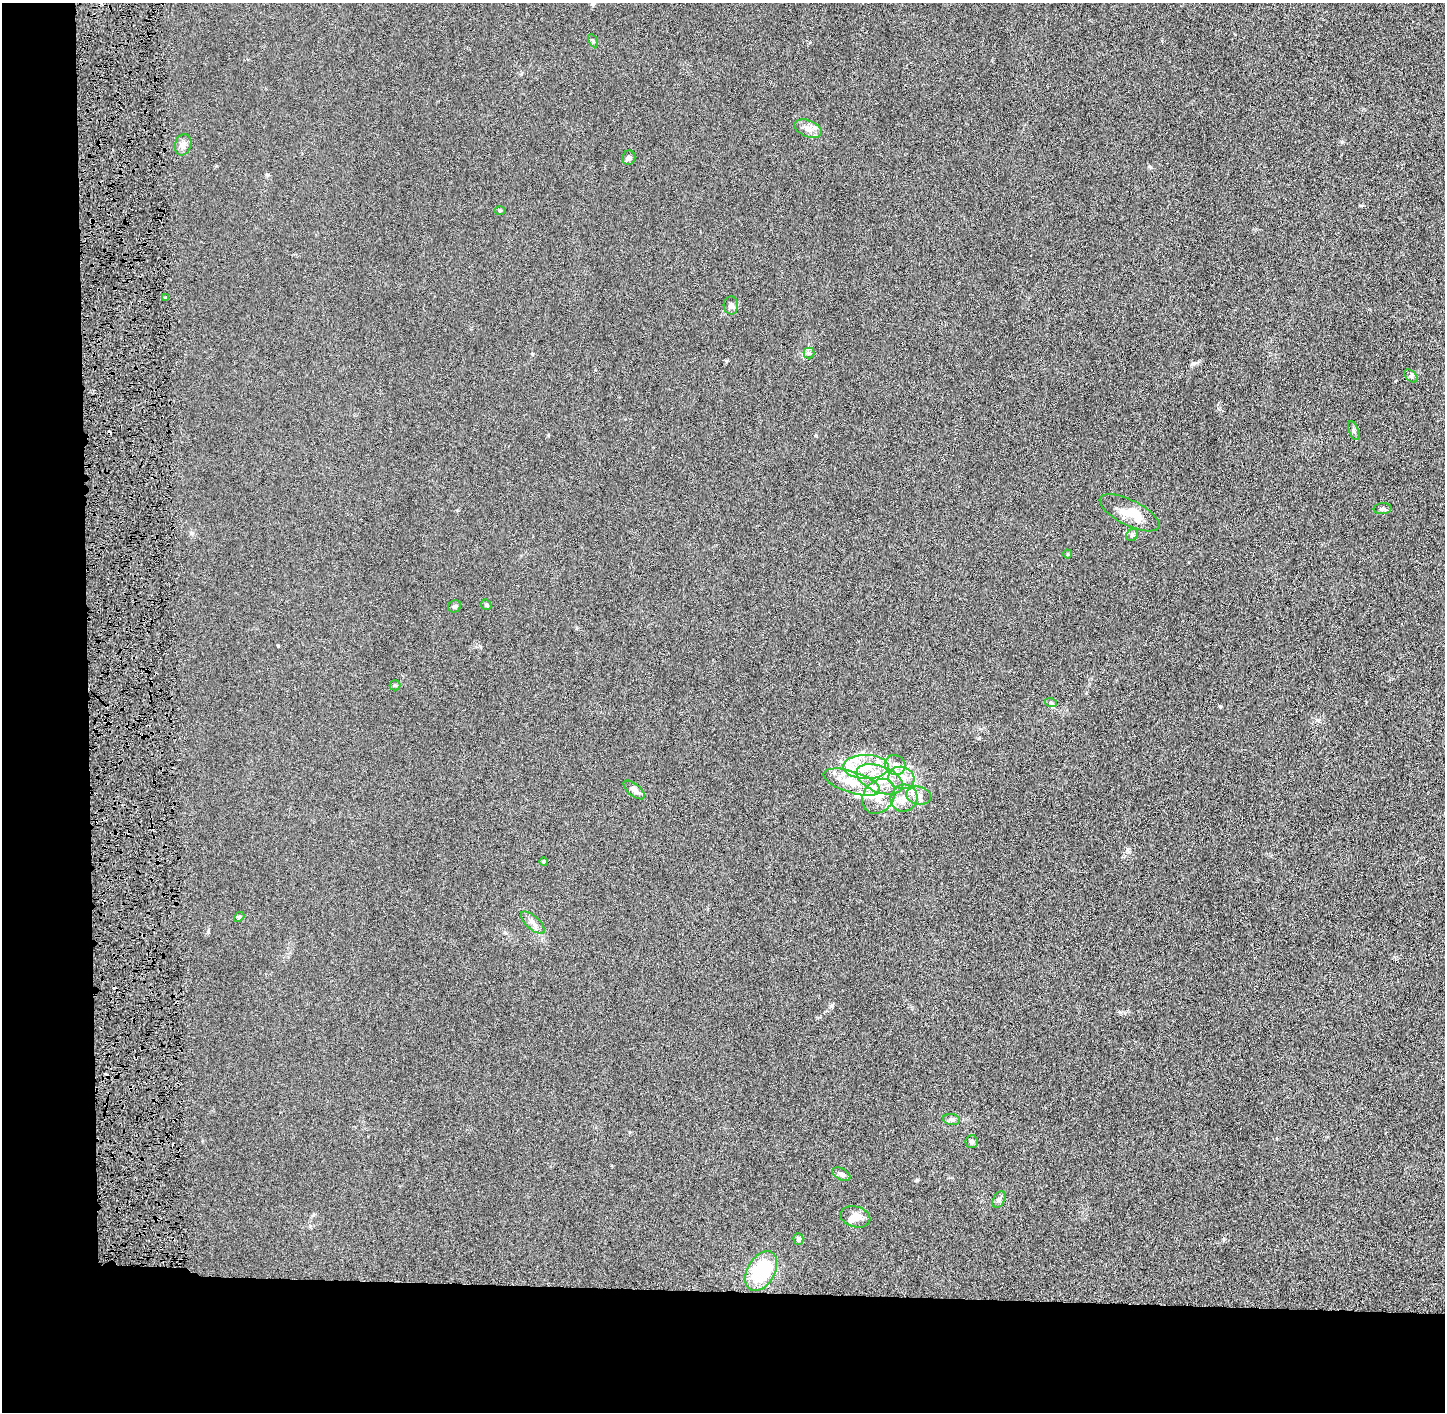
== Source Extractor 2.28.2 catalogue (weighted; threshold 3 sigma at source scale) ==
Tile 7 of 3 x 3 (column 1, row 3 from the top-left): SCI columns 17-1459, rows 6-1415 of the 4362 x 4242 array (HDU 1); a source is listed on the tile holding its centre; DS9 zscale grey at full resolution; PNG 1447 x 1414 px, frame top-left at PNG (2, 3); each listed source drawn as its Kron ellipse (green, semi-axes under 4 px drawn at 4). Shown black and unused: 14% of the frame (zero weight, under 4 of 8 exposures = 1% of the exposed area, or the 3 px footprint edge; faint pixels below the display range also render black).
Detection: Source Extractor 2.28.2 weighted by HDU 2 'WHT'; one run over the whole footprint, this tile lists its part. Background 0.0136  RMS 0.0045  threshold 0.0183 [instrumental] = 3 sigma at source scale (4.09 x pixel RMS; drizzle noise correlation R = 1.36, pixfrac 0.8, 0.05/0.05 arcsec/px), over >= 5 px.
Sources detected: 49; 1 cosmic-ray / hot-pixel residue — neither listed nor drawn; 11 inside a brighter listed object's ellipse — not listed separately; the other 37 listed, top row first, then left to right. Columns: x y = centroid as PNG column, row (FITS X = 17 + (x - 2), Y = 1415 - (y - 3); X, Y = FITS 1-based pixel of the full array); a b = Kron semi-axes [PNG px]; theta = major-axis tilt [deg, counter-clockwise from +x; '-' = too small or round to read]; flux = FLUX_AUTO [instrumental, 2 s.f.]
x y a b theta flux
593 41 7 4 -63 0.58
808 129 14 8 -22 3
183 145 11 8 72 2.1
629 158 7 6 - 1.3
500 210 6 4 1 0.51
165 298 3 3 - 0.59
731 305 9 7 -86 1.6
809 353 5 5 - 0.82
1411 376 8 5 -44 0.84
1354 430 10 4 -70 0.86
1383 509 9 5 4 0.97
1130 513 33 12 -27 9.6
1132 535 6 5 - 0.73
1068 554 4 4 - 0.37
486 605 5 4 - 0.58
455 606 6 5 - 0.78
395 685 5 5 - 0.55
1051 703 6 4 -19 0.52
895 765 11 9 -42 3.3
866 767 23 12 0 11
901 778 13 11 -17 5.2
880 779 24 13 -22 10
852 782 29 10 -18 9.5
634 790 13 6 -39 2.4
919 795 12 9 -13 3
879 796 19 15 52 7
904 798 14 13 - 5.7
544 861 4 4 - 0.87
239 917 6 4 42 0.5
533 923 15 6 -42 2.2
951 1119 8 5 -6 1.2
972 1142 6 6 - 0.97
841 1174 10 5 -29 1.4
999 1199 9 5 63 1.1
855 1217 15 10 -16 3.4
798 1239 6 5 - 1.4
761 1271 22 13 60 27
Unlisted compact peaks at least as high as the median listed source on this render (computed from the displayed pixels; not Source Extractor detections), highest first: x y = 917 1180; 1220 706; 831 1006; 1342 142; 1120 1012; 532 354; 278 646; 548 435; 1149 166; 1395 381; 1127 849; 208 932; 816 435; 1223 1239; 192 533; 267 175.